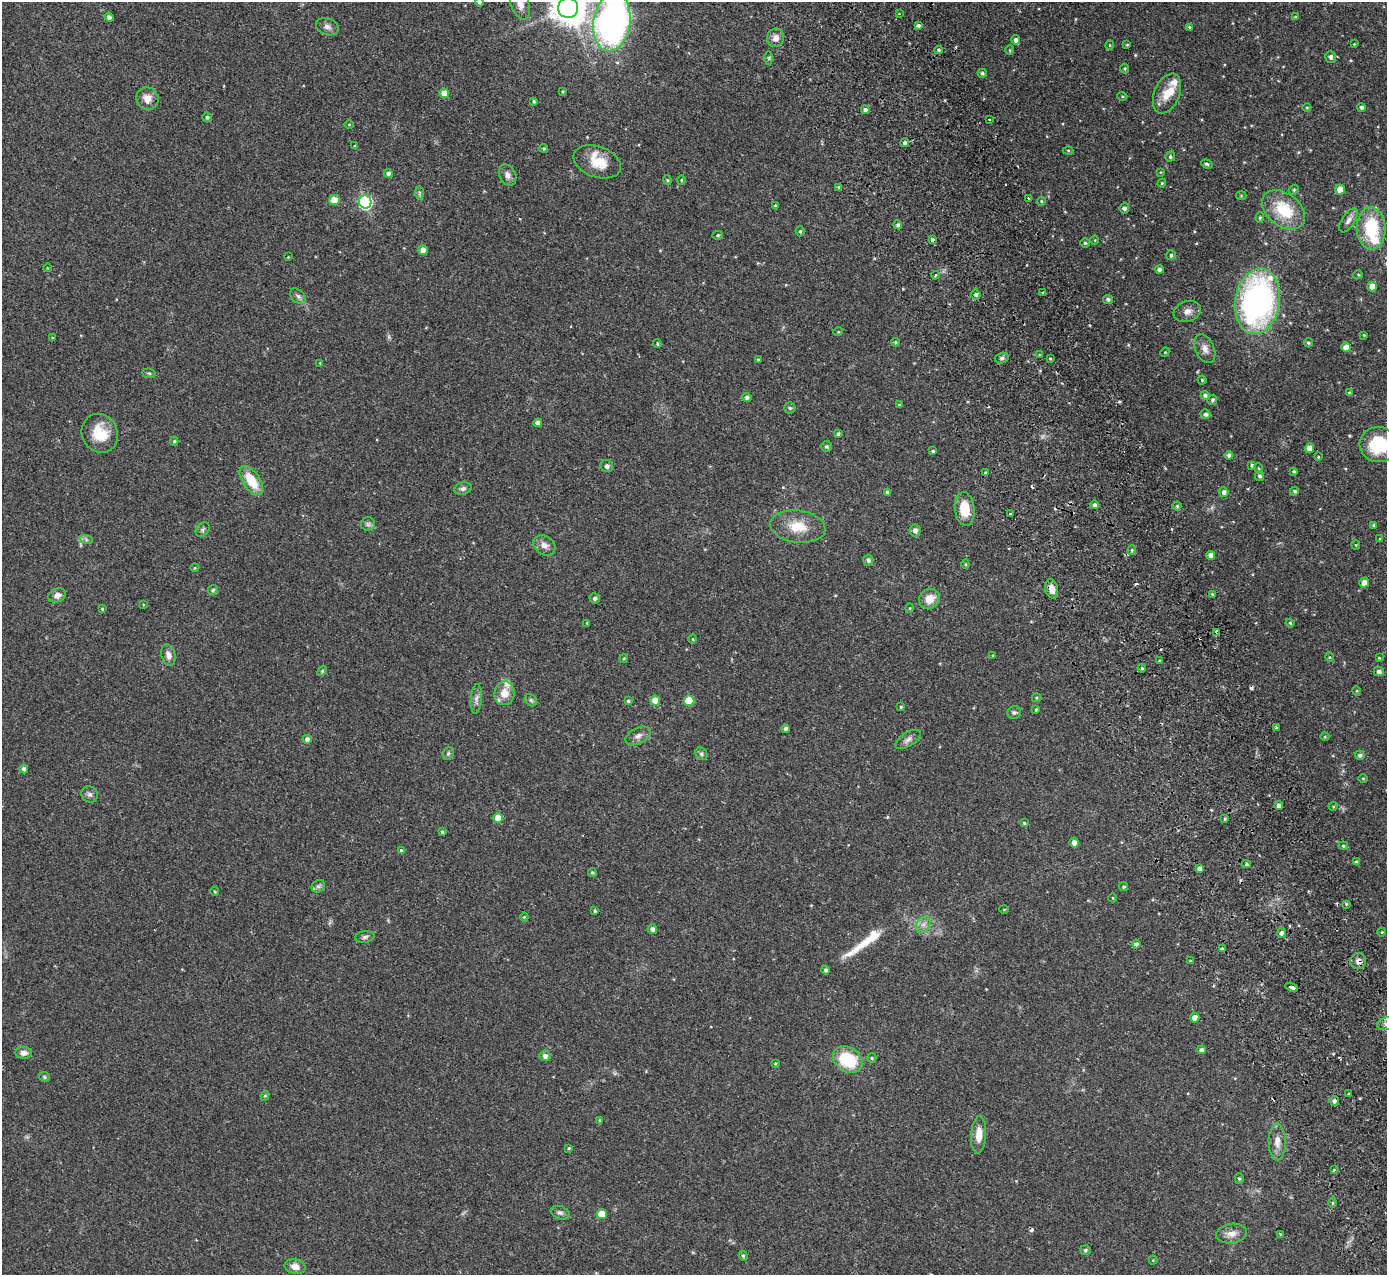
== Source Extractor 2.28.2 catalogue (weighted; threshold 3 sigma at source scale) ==
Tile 6 of 4 x 4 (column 2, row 2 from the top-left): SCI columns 1441-2825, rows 2725-3997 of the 5648 x 5578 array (HDU 1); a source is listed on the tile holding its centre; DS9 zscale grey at full resolution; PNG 1389 x 1277 px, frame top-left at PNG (2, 2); each listed source drawn as its Kron ellipse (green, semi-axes under 4 px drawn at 4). Shown black and unused: <1% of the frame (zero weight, under 2 of 3 exposures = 3% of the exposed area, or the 3 px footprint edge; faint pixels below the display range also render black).
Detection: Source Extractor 2.28.2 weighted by HDU 2 'WHT'; one run over the whole footprint, this tile lists its part. Background 0.096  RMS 0.006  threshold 0.027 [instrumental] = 3 sigma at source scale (4.5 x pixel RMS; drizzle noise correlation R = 1.50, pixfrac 1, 0.05/0.05 arcsec/px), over >= 5 px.
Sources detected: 267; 1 too faint to see at this stretch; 10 cosmic-ray / hot-pixel residue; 1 long thin detection or spike segment (spike, bleed or trail) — neither listed nor drawn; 7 inside a brighter listed object's ellipse — not listed separately; the other 248 listed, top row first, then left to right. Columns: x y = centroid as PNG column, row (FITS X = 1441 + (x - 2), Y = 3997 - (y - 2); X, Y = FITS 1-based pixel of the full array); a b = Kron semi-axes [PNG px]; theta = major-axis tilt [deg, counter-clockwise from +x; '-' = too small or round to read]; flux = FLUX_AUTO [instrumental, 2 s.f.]
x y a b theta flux
479 2 4 4 - 0.91
520 4 16 9 -70 5.5
568 8 10 10 - 1100
899 14 3 3 - 0.53
109 17 4 4 - 2.3
1295 17 4 4 - 0.57
612 22 29 18 81 220
919 25 3 3 - 2.8
327 27 12 8 -18 2.6
1189 27 4 3 - 0.48
776 38 9 8 - 3.7
1016 40 5 4 - 1.8
1354 44 3 3 - 0.4
1110 45 4 4 - 0.54
1127 45 3 3 - 0.49
938 50 4 3 - 1.1
1010 50 5 4 - 0.67
1331 57 6 5 - 2
769 58 7 4 -90 0.9
1125 68 5 4 - 0.8
982 73 4 4 - 1.2
562 91 3 2 - 0.55
444 93 5 4 - 6.7
1167 94 21 12 67 9.7
1122 96 5 3 - 0.53
147 99 11 10 - 5.4
534 101 4 3 - 0.84
1307 107 4 3 - 0.51
1362 107 4 4 - 1.3
865 110 4 4 - 1.7
207 117 5 4 - 1.2
989 119 3 2 - 0.7
349 124 5 3 - 0.48
905 143 4 4 - 1.5
355 146 3 3 - 0.65
544 148 4 4 - 0.85
1068 150 5 3 - 0.58
1170 157 5 4 - 1.1
597 162 24 15 -20 13
1207 164 6 4 -18 0.89
1161 172 3 2 - 0.4
388 174 4 4 - 2.1
508 175 11 8 -64 3
667 180 5 4 - 0.63
681 180 4 4 - 0.59
1162 183 4 4 - 0.57
839 187 4 3 - 0.98
1294 190 5 4 - 0.75
1340 190 5 5 - 7.9
419 193 7 4 -90 1
1241 196 5 3 - 0.56
1029 198 3 3 - 0.8
334 200 5 5 - 9.2
1041 201 4 4 - 0.68
365 202 6 6 - 89
775 206 4 3 - 1.2
1124 208 5 5 - 1.5
1284 210 24 16 -38 24
1260 217 5 4 - 0.68
1348 220 14 6 58 2.7
898 225 4 4 - 1.5
1371 228 21 14 -88 28
800 231 5 4 - 0.87
718 235 5 4 - 0.75
932 240 4 3 - 3.4
1095 240 5 3 - 0.43
1085 243 4 4 - 0.91
423 250 5 4 - 6
1171 255 5 5 - 1.2
288 257 3 2 - 0.41
47 268 4 3 - 0.39
1159 269 4 4 - 2.1
935 275 4 3 - 0.71
1358 275 5 4 - 0.7
1372 286 5 4 - 5.6
1043 292 3 3 - 0.69
976 294 5 5 - 1.5
298 296 9 6 -45 1.8
1108 299 5 4 - 1.4
1258 301 33 22 81 160
1187 311 14 10 18 4.1
838 332 5 3 - 0.55
1364 335 4 3 - 0.5
53 338 4 3 - 0.66
895 342 4 3 - 0.79
1308 343 4 4 - 0.86
657 344 4 3 - 0.69
1346 347 5 4 - 5.2
1205 349 15 9 -66 4.3
1165 352 5 4 - 0.58
1040 355 4 3 - 0.59
1002 358 7 5 15 1.4
1050 359 3 3 - 0.58
758 360 4 3 - 0.56
320 363 3 3 - 0.37
149 373 7 4 -7 0.87
1202 380 4 4 - 0.65
1350 393 4 3 - 1.1
1205 395 4 4 - 1.3
747 397 4 4 - 1.5
1212 400 5 5 - 1.1
899 405 4 3 - 0.75
790 408 5 5 - 0.87
1205 414 5 4 - 1.5
538 423 4 4 - 2.3
100 433 20 17 -63 15
838 434 4 4 - 1.1
174 441 5 4 - 0.86
1379 445 19 17 -6 30
826 447 5 5 - 0.92
1309 448 5 4 - 5.2
933 451 4 3 - 0.9
1229 455 4 4 - 1.7
1318 457 4 3 - 0.55
1252 465 4 3 - 2.6
607 466 6 6 - 1.8
1258 468 5 3 - 0.58
1294 471 3 3 - 0.9
985 473 4 3 - 0.54
1260 476 5 4 - 1.3
251 481 17 8 -55 16
463 488 9 6 12 1.8
1295 491 4 4 - 1
887 492 4 3 - 1
1224 492 5 4 - 1.8
1095 505 4 4 - 1.8
1177 506 4 4 - 0.74
965 509 17 10 -84 13
1010 514 3 2 - 0.94
368 524 7 7 - 1.5
1373 525 4 3 - 0.61
798 527 28 16 -8 14
203 529 8 6 46 1.4
915 530 6 5 - 2.2
86 539 7 4 -20 1.1
1380 539 3 3 - 0.5
544 545 12 9 -38 3.7
1356 545 4 4 - 0.58
1132 550 5 4 - 0.7
1211 555 4 4 - 3.4
868 560 5 5 - 1.7
965 564 4 4 - 0.62
195 568 4 3 - 0.47
1364 583 5 5 - 3.9
1052 589 10 6 -76 4.4
213 590 5 5 - 0.86
1212 594 3 3 - 0.46
57 595 9 6 21 3.3
595 598 5 5 - 1.6
929 599 11 9 28 7.2
143 605 4 2 - 0.45
910 608 5 3 - 0.45
102 609 4 3 - 0.66
587 623 3 3 - 0.51
1290 623 4 4 - 0.72
1216 632 4 3 - 11
693 639 4 3 - 0.47
168 655 11 7 -74 3.5
993 655 3 3 - 0.55
1329 657 5 3 - 0.57
1379 658 4 3 - 0.47
624 659 4 3 - 0.61
1160 661 4 3 - 3
1142 668 4 3 - 0.71
322 671 5 4 - 0.75
1379 671 5 5 - 1.9
1357 691 5 3 - 0.49
504 693 12 10 83 7
1036 698 5 4 - 0.7
476 699 15 5 84 2.6
531 700 7 5 -45 1.1
628 701 4 3 - 1
655 701 5 5 - 8.8
689 701 5 5 - 18
901 707 4 4 - 0.78
1036 710 4 3 - 0.65
1014 712 7 6 - 1.4
1276 728 4 3 - 0.96
785 729 4 4 - 1.9
638 736 13 8 27 3.1
1325 737 4 3 - 0.53
307 739 4 4 - 2.2
908 739 14 7 32 2.6
448 753 7 5 69 1.1
701 754 7 5 -46 1.2
1360 755 5 4 - 1.5
24 769 4 4 - 2.3
1363 778 5 3 - 0.48
90 794 8 7 - 2
1279 806 4 4 - 2.8
1333 806 4 4 - 0.64
498 818 5 5 - 11
1225 819 3 3 - 0.65
1024 823 4 3 - 0.77
442 832 4 3 - 1.1
1074 842 5 4 - 3.2
1343 846 5 4 - 0.75
401 850 3 3 - 1.4
1357 862 4 4 - 1.3
1246 864 4 4 - 1.1
1200 869 4 4 - 2.2
592 873 5 4 - 0.81
318 886 7 6 - 1.5
1124 887 4 4 - 0.91
215 892 4 3 - 0.56
1113 898 4 3 - 0.4
1346 904 4 4 - 0.62
1004 909 4 3 - 0.41
595 911 4 3 - 1.1
524 917 4 4 - 0.56
923 924 8 6 53 2.6
652 929 5 4 - 2.1
1382 932 4 3 - 0.47
1281 933 5 4 - 2.1
365 937 9 5 8 1.5
1136 944 4 4 - 1.8
1222 948 4 3 - 1.1
1190 961 4 4 - 0.63
1358 961 8 7 - 3
826 970 4 4 - 1.3
1291 987 6 3 -22 3.5
1195 1018 5 4 - 4.1
1386 1024 9 6 17 3.1
1202 1050 4 4 - 2.4
24 1053 8 6 -4 3.2
545 1056 5 5 - 2.8
872 1058 5 4 - 0.7
848 1060 16 12 -34 27
775 1063 4 4 - 0.54
44 1077 6 4 -23 0.85
1349 1094 2 2 - 0.67
265 1096 5 4 - 0.84
1334 1101 5 4 - 1.8
600 1120 4 3 - 0.58
979 1135 19 7 86 7.4
1277 1142 18 8 -90 5.5
569 1148 4 3 - 0.59
1334 1170 4 3 - 0.57
1239 1179 5 4 - 0.81
1333 1203 5 3 - 0.75
560 1213 10 6 -20 1.8
602 1214 5 5 - 11
1232 1234 15 10 9 4.7
1280 1234 4 4 - 0.45
1085 1250 5 5 - 1.1
743 1256 5 4 - 0.77
1153 1260 4 4 - 0.5
295 1267 10 7 -12 3.7
Overlapping masked pixels (flux is a lower limit): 3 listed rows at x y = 932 240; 1216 632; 1358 961
Isophote crosses this tile's border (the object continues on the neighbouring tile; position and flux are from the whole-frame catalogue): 6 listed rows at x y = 479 2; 520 4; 568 8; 612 22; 1379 445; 1386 1024